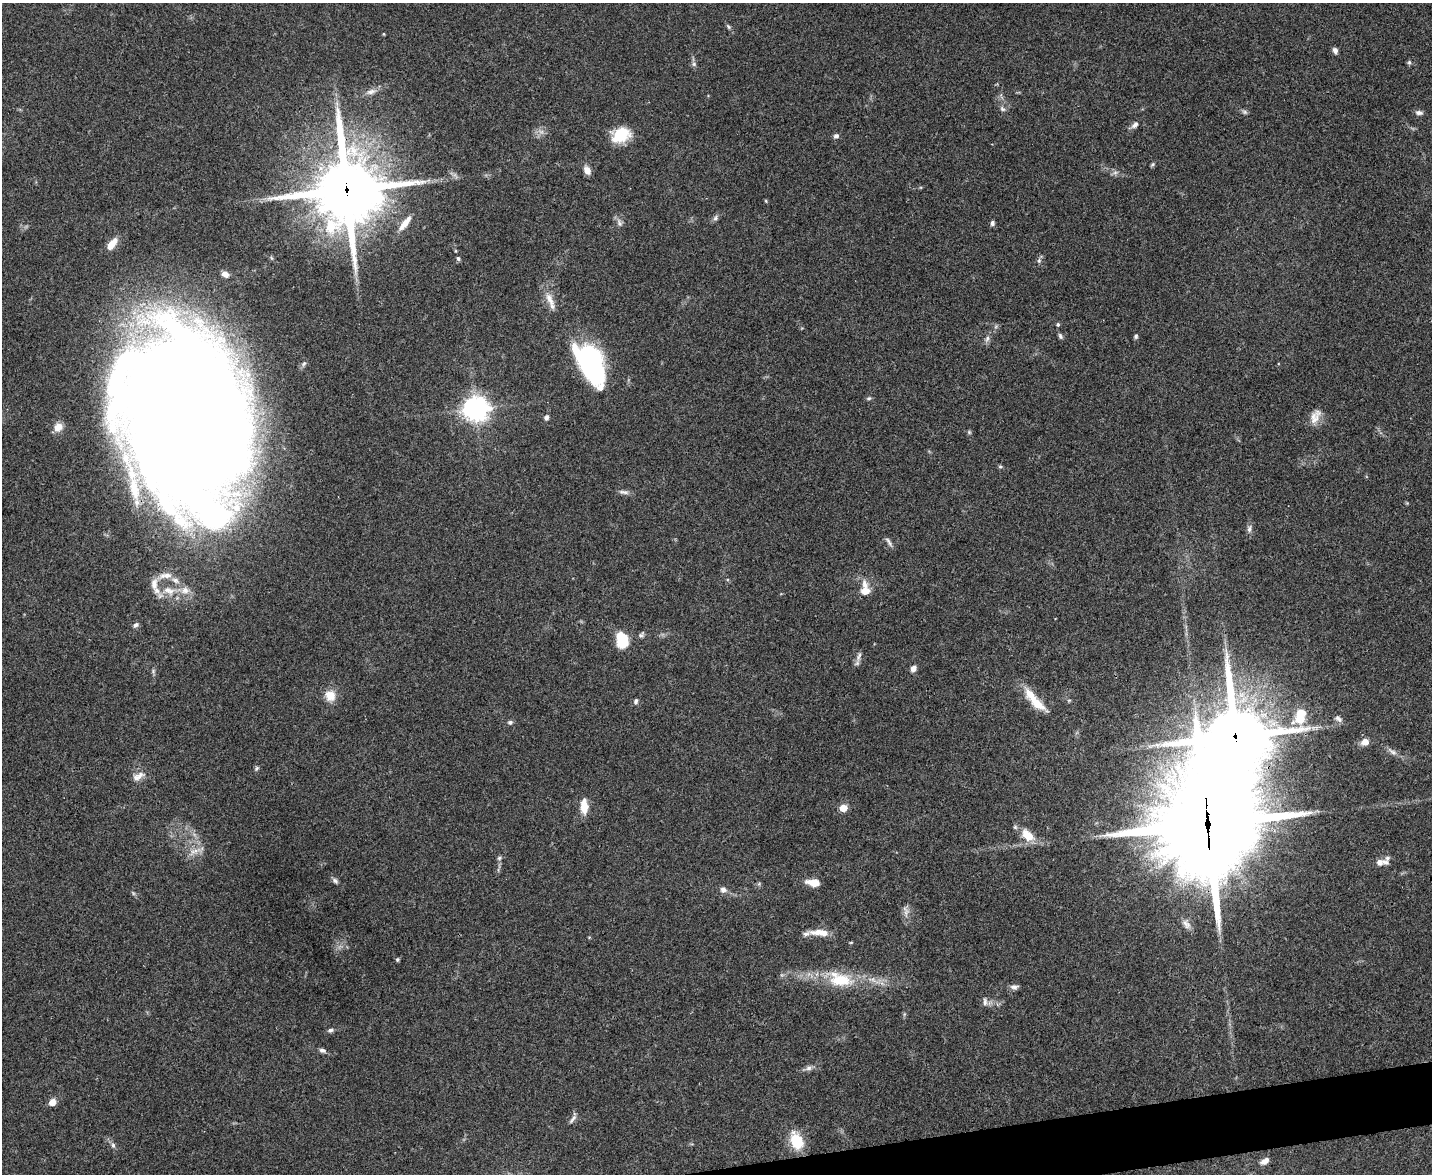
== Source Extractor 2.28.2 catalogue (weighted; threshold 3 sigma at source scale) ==
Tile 5 of 3 x 4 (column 2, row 2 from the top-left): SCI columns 1564-2993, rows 2344-3515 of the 4665 x 4686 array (HDU 1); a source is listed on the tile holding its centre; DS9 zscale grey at full resolution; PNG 1434 x 1176 px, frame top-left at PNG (2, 3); no overlay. Shown black and unused: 2% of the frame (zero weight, under 3 of 4 exposures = <1% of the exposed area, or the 3 px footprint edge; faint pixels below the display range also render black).
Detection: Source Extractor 2.28.2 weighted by HDU 2 'WHT'; one run over the whole footprint, this tile lists its part. Background 0.0555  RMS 0.0047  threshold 0.021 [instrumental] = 3 sigma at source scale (4.5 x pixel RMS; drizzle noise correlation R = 1.50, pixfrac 1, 0.05/0.05 arcsec/px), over >= 5 px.
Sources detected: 99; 2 too faint to see at this stretch — not listed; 8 inside a brighter listed object's ellipse — not listed separately; the other 89 listed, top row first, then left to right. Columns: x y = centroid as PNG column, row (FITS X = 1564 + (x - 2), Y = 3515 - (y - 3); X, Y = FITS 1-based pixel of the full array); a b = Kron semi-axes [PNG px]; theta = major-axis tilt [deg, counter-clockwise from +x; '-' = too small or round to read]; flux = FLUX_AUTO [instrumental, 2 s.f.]
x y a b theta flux
728 27 7 5 -55 0.8
384 34 5 3 - 0.38
1335 50 7 5 -73 1.8
1409 62 6 5 - 0.83
694 64 7 5 -48 1
371 92 14 7 16 2.7
1002 109 8 6 -40 1.2
1245 112 8 5 -27 1
1419 113 9 5 -4 1.7
1135 125 11 7 44 1.9
621 135 20 15 19 15
836 136 6 6 - 1.4
1153 164 7 4 32 0.68
587 170 10 7 -58 3.1
1115 173 7 4 1 1.2
346 190 24 22 -89 3500
766 201 5 3 - 0.42
715 218 8 5 61 1.3
405 223 25 8 50 5.4
619 223 12 6 -63 1.8
992 223 6 5 - 1.3
112 244 16 7 52 5.7
458 258 6 4 -73 0.85
1039 261 7 5 70 1.1
225 274 7 5 -18 2.8
550 299 24 8 -63 5.1
1058 325 5 4 - 0.72
1060 336 8 5 -67 1
1136 336 6 5 - 0.82
987 339 9 5 64 1.5
589 363 42 22 -61 78
304 364 8 6 49 1.2
869 398 7 4 7 0.79
475 409 8 8 - 460
1313 416 25 8 42 3.8
546 417 7 6 - 1.4
187 418 147 89 -76 2200
58 427 12 10 37 4.8
969 432 6 4 -47 0.62
1000 467 6 4 -6 0.71
624 492 15 5 -5 1.8
1249 529 11 6 83 1.7
888 542 14 5 -60 1.5
167 575 17 8 -2 4.2
169 590 18 10 -19 6.8
185 590 12 10 8 4.1
864 591 13 10 16 4.1
136 625 8 5 42 1.3
641 635 10 5 44 1.2
622 640 15 10 -76 16
859 657 15 5 69 2
913 668 7 6 - 2.3
330 696 15 13 -66 5.9
636 701 7 5 68 0.99
1037 703 27 11 -40 9.2
1300 719 13 10 77 9.5
1338 719 11 6 -38 1.5
510 722 7 6 - 1.1
1235 736 23 19 -77 3500
1365 742 10 8 14 3.4
1392 751 16 6 -32 2.4
256 768 7 5 56 0.78
138 776 19 9 30 3.7
584 806 16 8 -89 6.9
843 808 6 5 - 7.4
1208 824 38 30 89 11000
1028 835 16 10 -44 8.7
194 851 19 6 25 3.6
499 858 5 5 - 0.9
1387 858 7 6 - 1.1
1380 862 8 7 - 2.6
335 881 9 5 -44 1.3
814 882 12 7 -6 6.9
723 890 8 8 - 1.9
906 912 13 7 73 2.4
820 932 24 7 -4 6.6
851 942 5 3 - 0.38
397 960 5 5 - 0.67
840 980 32 18 -13 19
1014 987 11 6 1 1.7
985 1002 11 5 -84 1.5
330 1030 8 5 17 1.2
322 1050 9 5 -16 1.4
809 1068 9 6 3 1.6
52 1102 7 6 - 4.3
573 1119 13 5 50 1.4
796 1141 19 12 -70 15
113 1145 7 6 - 1.2
1265 1161 10 6 32 3
Overlapping masked pixels (flux is a lower limit): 5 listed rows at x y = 346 190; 589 363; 187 418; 1235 736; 1208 824